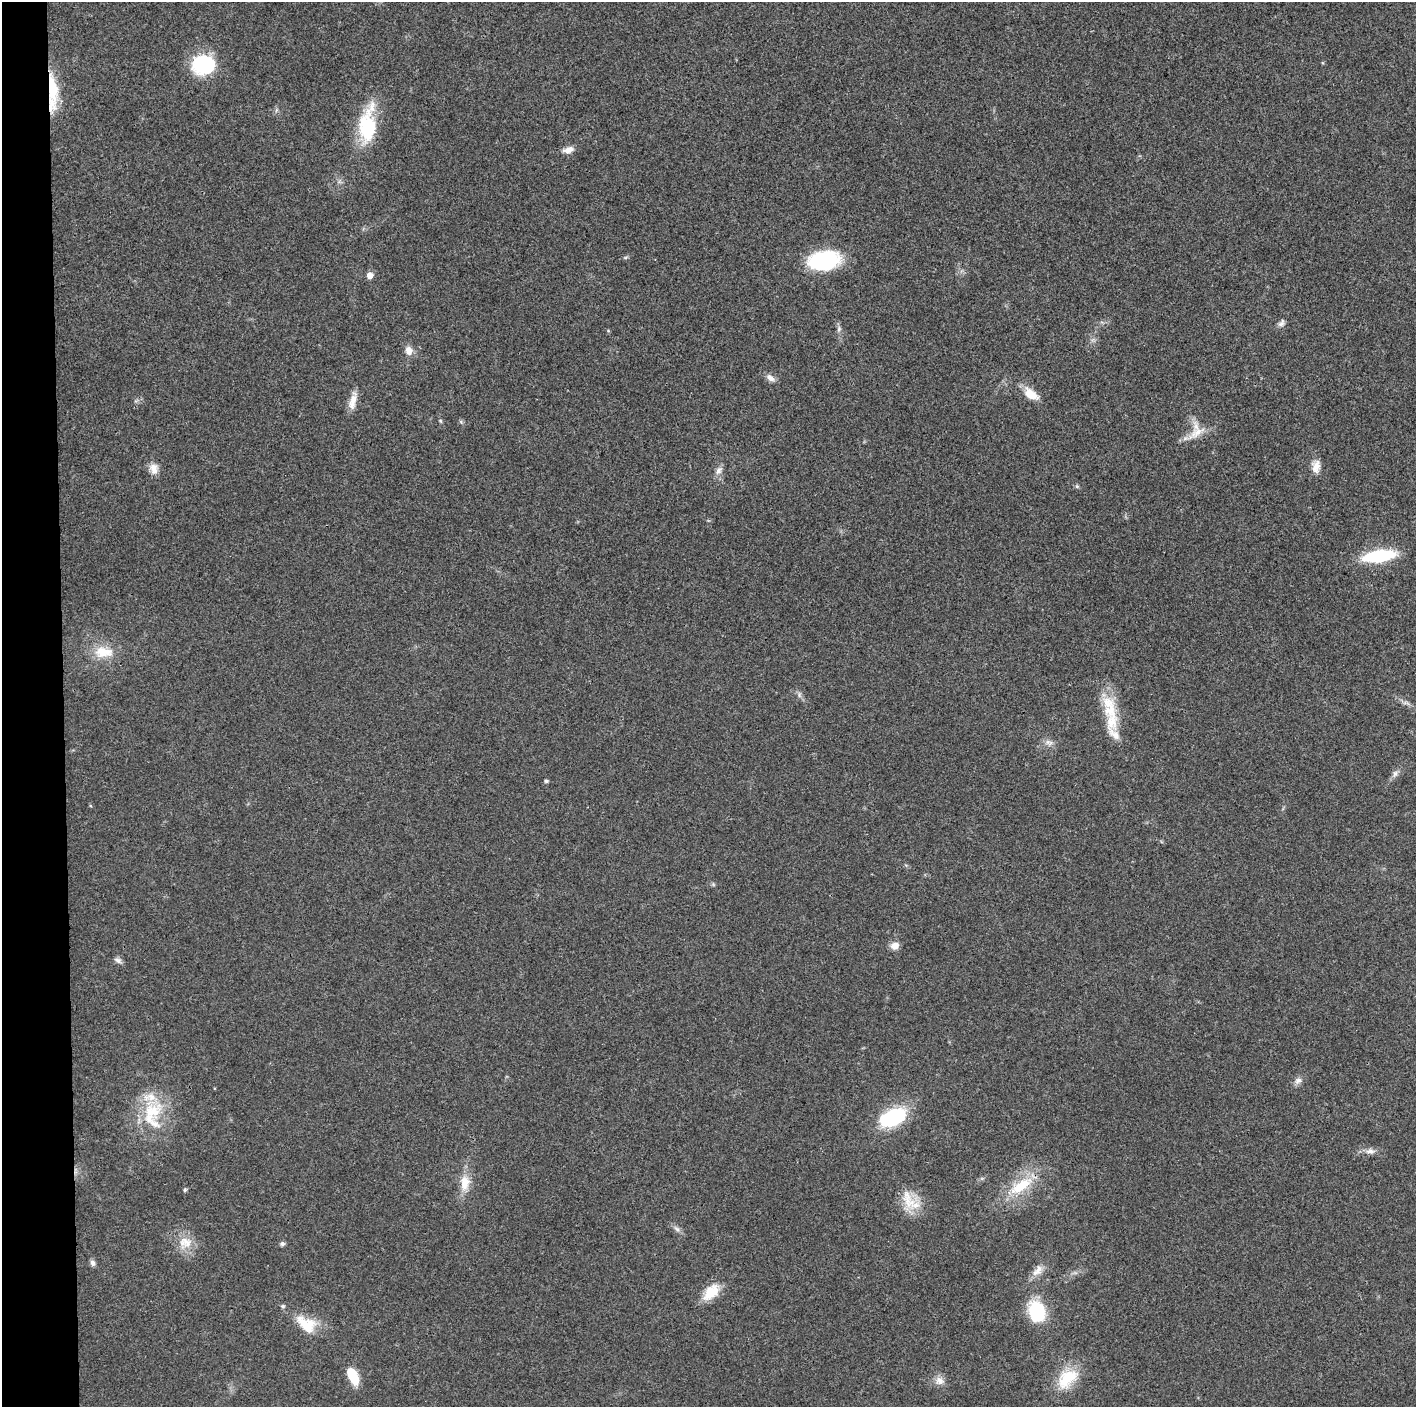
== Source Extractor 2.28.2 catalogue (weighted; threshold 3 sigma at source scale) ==
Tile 4 of 3 x 3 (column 1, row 2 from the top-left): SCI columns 1-1414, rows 1411-2815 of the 4243 x 4223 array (HDU 1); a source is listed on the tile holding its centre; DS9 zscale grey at full resolution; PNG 1418 x 1409 px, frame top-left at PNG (2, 2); no overlay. Shown black and unused: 4% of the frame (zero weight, under 3 of 4 exposures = <1% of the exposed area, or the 3 px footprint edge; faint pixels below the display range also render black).
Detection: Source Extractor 2.28.2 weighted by HDU 2 'WHT'; one run over the whole footprint, this tile lists its part. Background 0.0189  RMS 0.0039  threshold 0.0175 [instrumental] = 3 sigma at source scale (4.5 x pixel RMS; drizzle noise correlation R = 1.50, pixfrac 1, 0.05/0.05 arcsec/px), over >= 5 px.
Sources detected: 50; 2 inside a brighter listed object's ellipse — not listed separately; the other 48 listed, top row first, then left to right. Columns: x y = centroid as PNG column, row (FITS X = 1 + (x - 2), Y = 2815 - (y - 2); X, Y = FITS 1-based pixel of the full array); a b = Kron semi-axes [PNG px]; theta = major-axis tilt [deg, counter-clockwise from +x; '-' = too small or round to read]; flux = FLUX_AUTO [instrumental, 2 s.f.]
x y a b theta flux
203 65 25 21 1 24
52 89 46 12 -83 15
367 126 48 20 83 23
568 150 13 8 13 2.8
824 261 31 18 7 35
370 275 6 5 - 3
1281 323 11 6 52 1.5
839 329 8 5 70 1
608 331 4 4 - 0.41
409 351 11 9 -71 3
770 378 13 7 -33 2.2
1031 394 21 11 -36 5.8
353 401 24 8 76 4.2
441 421 6 4 -70 0.49
1196 433 30 11 32 6.3
1316 466 17 10 83 3.7
154 468 15 11 -75 3.4
719 470 13 7 56 2
1077 486 6 5 - 0.62
1379 556 31 11 8 26
103 652 27 15 -2 9.4
799 695 9 5 -72 1.1
1109 707 39 19 -75 14
1048 742 10 7 -54 1.8
1395 774 10 6 77 1.5
546 781 5 4 - 0.71
895 946 10 8 13 2.8
118 960 11 6 -30 1.4
1298 1081 11 8 32 1.8
152 1112 41 28 -75 23
892 1118 27 15 23 32
1370 1151 13 8 4 2.3
465 1183 21 12 84 6.7
1021 1186 39 15 33 16
185 1190 5 4 - 0.68
908 1199 35 14 -68 9.3
677 1229 10 5 -42 1.4
185 1242 21 16 -4 6.9
282 1243 6 6 - 0.94
93 1263 8 6 -60 1.3
1038 1270 19 10 52 3.7
711 1292 24 14 46 8.3
283 1306 6 5 - 0.61
1036 1312 19 14 -74 25
306 1324 29 18 -39 11
353 1376 16 8 -63 12
1067 1379 32 20 43 14
939 1381 12 11 - 2.9
Overlapping masked pixels (flux is a lower limit): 1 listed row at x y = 52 89